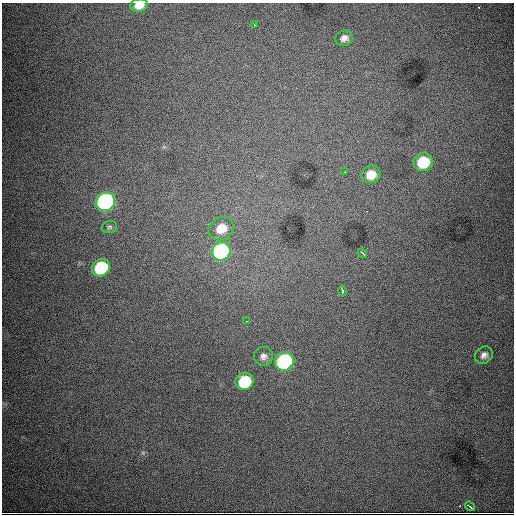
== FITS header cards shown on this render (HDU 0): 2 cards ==
NAXIS1  =                  512
NAXIS2  =                  512

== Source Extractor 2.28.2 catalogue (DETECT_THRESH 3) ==
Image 512 x 512 px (HDU 0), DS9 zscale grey, 1 PNG px = 1 image px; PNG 516 x 516 px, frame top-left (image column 1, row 512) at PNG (2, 3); each listed source drawn as its Kron ellipse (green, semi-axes under 4 px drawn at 4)
Background 8310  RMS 95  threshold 286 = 3 sigma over >= 5 px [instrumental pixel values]
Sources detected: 19; all 19 listed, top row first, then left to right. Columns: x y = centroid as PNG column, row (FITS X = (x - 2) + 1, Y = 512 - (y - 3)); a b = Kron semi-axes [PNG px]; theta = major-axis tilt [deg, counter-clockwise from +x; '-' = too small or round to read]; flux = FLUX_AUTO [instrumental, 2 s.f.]
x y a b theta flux
139 5 9 6 12 7.2e+04
254 25 3 2 - 6.1e+03
344 38 9 7 18 3.2e+04
423 162 9 9 - 2.9e+05
344 172 3 2 - 3.3e+03
371 174 9 8 - 1.0e+05
105 202 10 9 - 1.6e+06
109 227 8 5 16 1.4e+04
221 228 13 11 26 1.2e+05
221 251 10 9 - 1.0e+06
362 253 5 2 - 1.1e+04
101 268 9 8 - 4.5e+05
342 291 5 3 - 1.5e+04
247 321 2 2 - 3.9e+03
484 355 9 8 - 3.0e+04
263 356 9 9 - 3.1e+04
284 361 10 9 - 9.6e+05
244 381 9 8 - 3.3e+05
470 506 5 3 - 2.7e+04
At the frame edge (FLAGS 8, measured only in part): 1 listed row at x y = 139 5